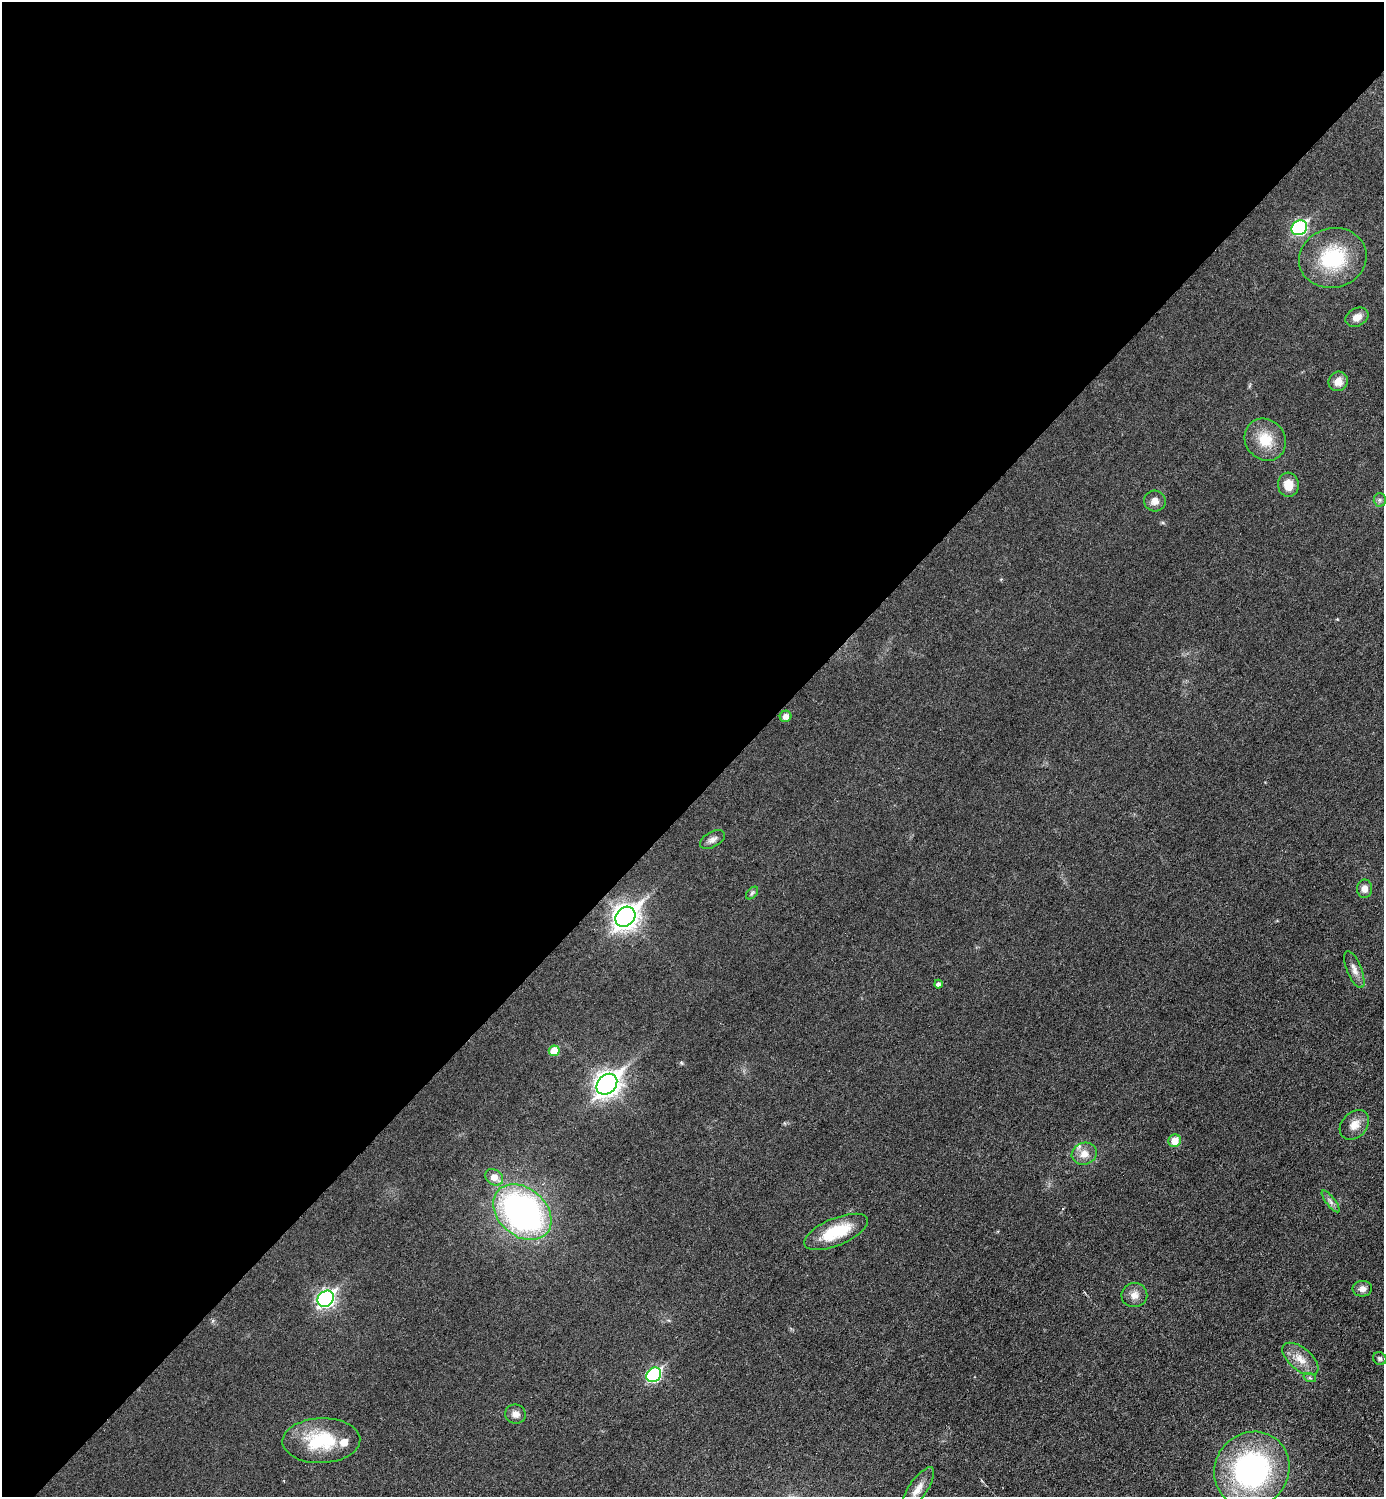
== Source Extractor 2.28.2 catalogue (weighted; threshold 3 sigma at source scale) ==
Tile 2 of 4 x 4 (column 2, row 1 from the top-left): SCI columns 1537-2918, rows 4487-5981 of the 5981 x 5981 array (HDU 1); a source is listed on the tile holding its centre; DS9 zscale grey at full resolution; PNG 1386 x 1499 px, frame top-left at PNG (2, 2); each listed source drawn as its Kron ellipse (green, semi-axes under 4 px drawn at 4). Shown black and unused: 53% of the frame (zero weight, under 3 of 6 exposures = <1% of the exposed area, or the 3 px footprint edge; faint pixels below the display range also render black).
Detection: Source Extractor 2.28.2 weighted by HDU 2 'WHT'; one run over the whole footprint, this tile lists its part. Background 0.0173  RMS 0.0035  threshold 0.0144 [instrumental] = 3 sigma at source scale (4.09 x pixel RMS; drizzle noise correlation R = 1.36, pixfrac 0.8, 0.05/0.05 arcsec/px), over >= 5 px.
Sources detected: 36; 1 inside a brighter listed object's ellipse — not listed separately; the other 35 listed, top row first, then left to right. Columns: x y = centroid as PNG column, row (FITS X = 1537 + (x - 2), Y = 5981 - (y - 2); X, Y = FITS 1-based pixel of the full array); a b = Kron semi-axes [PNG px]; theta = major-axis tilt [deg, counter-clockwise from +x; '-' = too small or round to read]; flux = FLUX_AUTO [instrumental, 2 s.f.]
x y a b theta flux
1299 228 8 7 - 47
1333 258 34 29 15 22
1357 317 12 8 28 2.9
1338 381 10 9 - 3
1265 440 22 19 -50 8.5
1288 485 12 10 -85 4.4
1380 500 6 6 - 0.8
1155 501 11 10 - 2.3
786 716 6 5 - 2.3
712 840 14 7 29 1.7
1364 889 9 7 88 2.1
752 893 7 4 46 0.65
625 917 11 9 45 280
1354 970 20 7 -68 2.3
938 984 4 4 - 1.1
554 1051 5 5 - 6.5
607 1084 11 9 45 250
1354 1125 17 12 47 3.6
1175 1141 6 6 - 4.8
1084 1154 13 11 19 3.7
494 1177 9 7 -38 3.6
1331 1201 13 4 -53 1.2
522 1212 32 24 -42 110
836 1232 34 13 22 13
1362 1289 9 8 - 1.8
1134 1295 13 12 - 2.6
326 1299 9 7 45 90
1380 1358 7 6 - 0.71
1300 1359 21 11 -40 4.5
654 1375 8 6 43 41
1310 1378 6 4 -18 0.61
515 1414 10 9 - 2
321 1441 39 22 2 19
1252 1470 39 36 47 75
918 1489 26 9 55 4.2